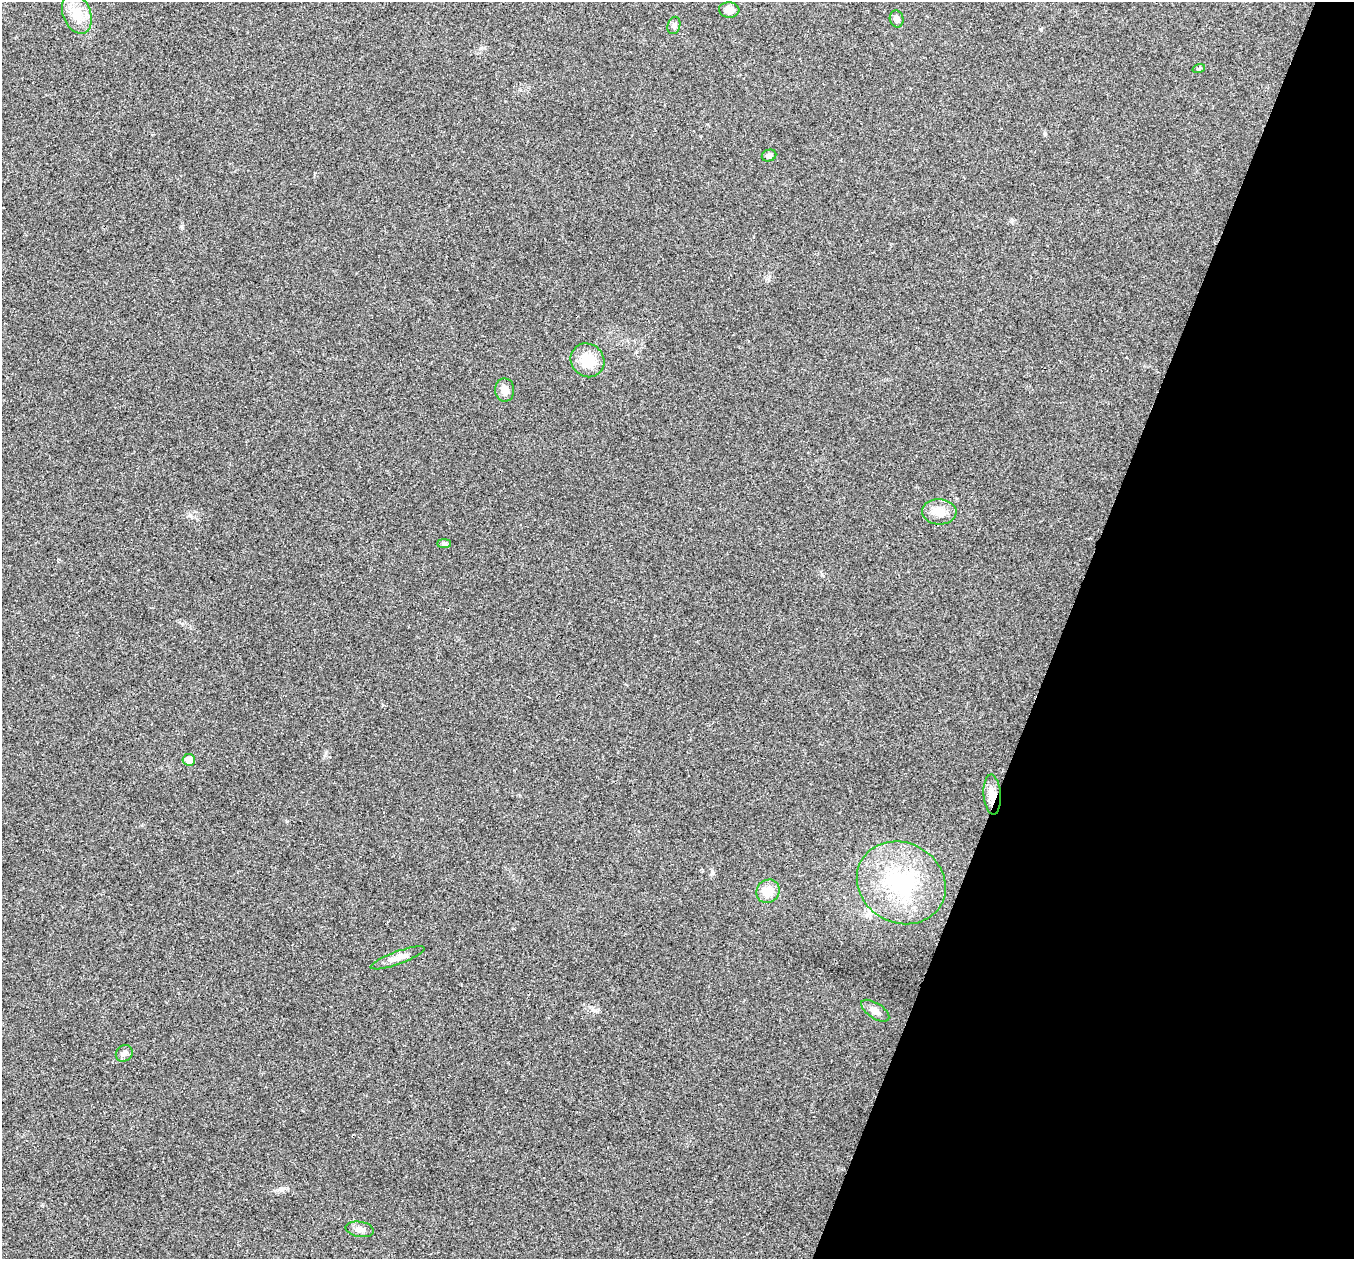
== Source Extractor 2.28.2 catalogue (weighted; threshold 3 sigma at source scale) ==
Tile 8 of 4 x 4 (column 4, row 2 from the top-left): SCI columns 4061-5412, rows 2653-3909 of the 5418 x 5433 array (HDU 1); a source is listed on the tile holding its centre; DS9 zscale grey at full resolution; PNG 1356 x 1261 px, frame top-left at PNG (2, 2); each listed source drawn as its Kron ellipse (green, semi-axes under 4 px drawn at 4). Shown black and unused: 21% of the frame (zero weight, under 3 of 4 exposures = <1% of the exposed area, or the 3 px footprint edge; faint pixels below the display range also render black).
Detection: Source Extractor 2.28.2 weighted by HDU 2 'WHT'; one run over the whole footprint, this tile lists its part. Background 0.0213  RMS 0.0052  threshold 0.0233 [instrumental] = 3 sigma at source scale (4.5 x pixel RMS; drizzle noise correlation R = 1.50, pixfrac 1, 0.05/0.05 arcsec/px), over >= 5 px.
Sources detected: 18; all 18 listed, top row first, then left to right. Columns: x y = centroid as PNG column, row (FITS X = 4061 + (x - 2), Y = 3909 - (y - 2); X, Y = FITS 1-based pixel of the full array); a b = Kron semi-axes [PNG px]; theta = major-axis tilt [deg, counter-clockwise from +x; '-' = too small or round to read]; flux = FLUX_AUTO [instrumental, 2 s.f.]
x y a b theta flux
729 10 10 7 -4 3.9
77 14 21 14 -69 9.6
897 19 8 7 - 1.7
674 25 9 6 75 1.4
1199 68 6 4 19 0.72
769 156 7 6 - 1.5
588 360 17 16 - 13
505 390 11 9 -89 3.4
939 512 17 12 -3 6.4
444 543 7 4 0 0.95
189 760 6 5 - 4.8
992 795 20 8 -86 6.1
901 883 46 40 -29 50
768 891 12 11 - 7.6
398 958 28 6 20 4.4
875 1011 16 7 -33 2.7
124 1053 9 7 43 2
360 1229 14 7 -10 2.9
Overlapping masked pixels (flux is a lower limit): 1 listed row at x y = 992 795
Unlisted compact peaks at least as high as the median listed source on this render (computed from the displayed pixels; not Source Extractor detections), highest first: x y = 713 873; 182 228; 190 515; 326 752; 287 821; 481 48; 1045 134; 1012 220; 280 1189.